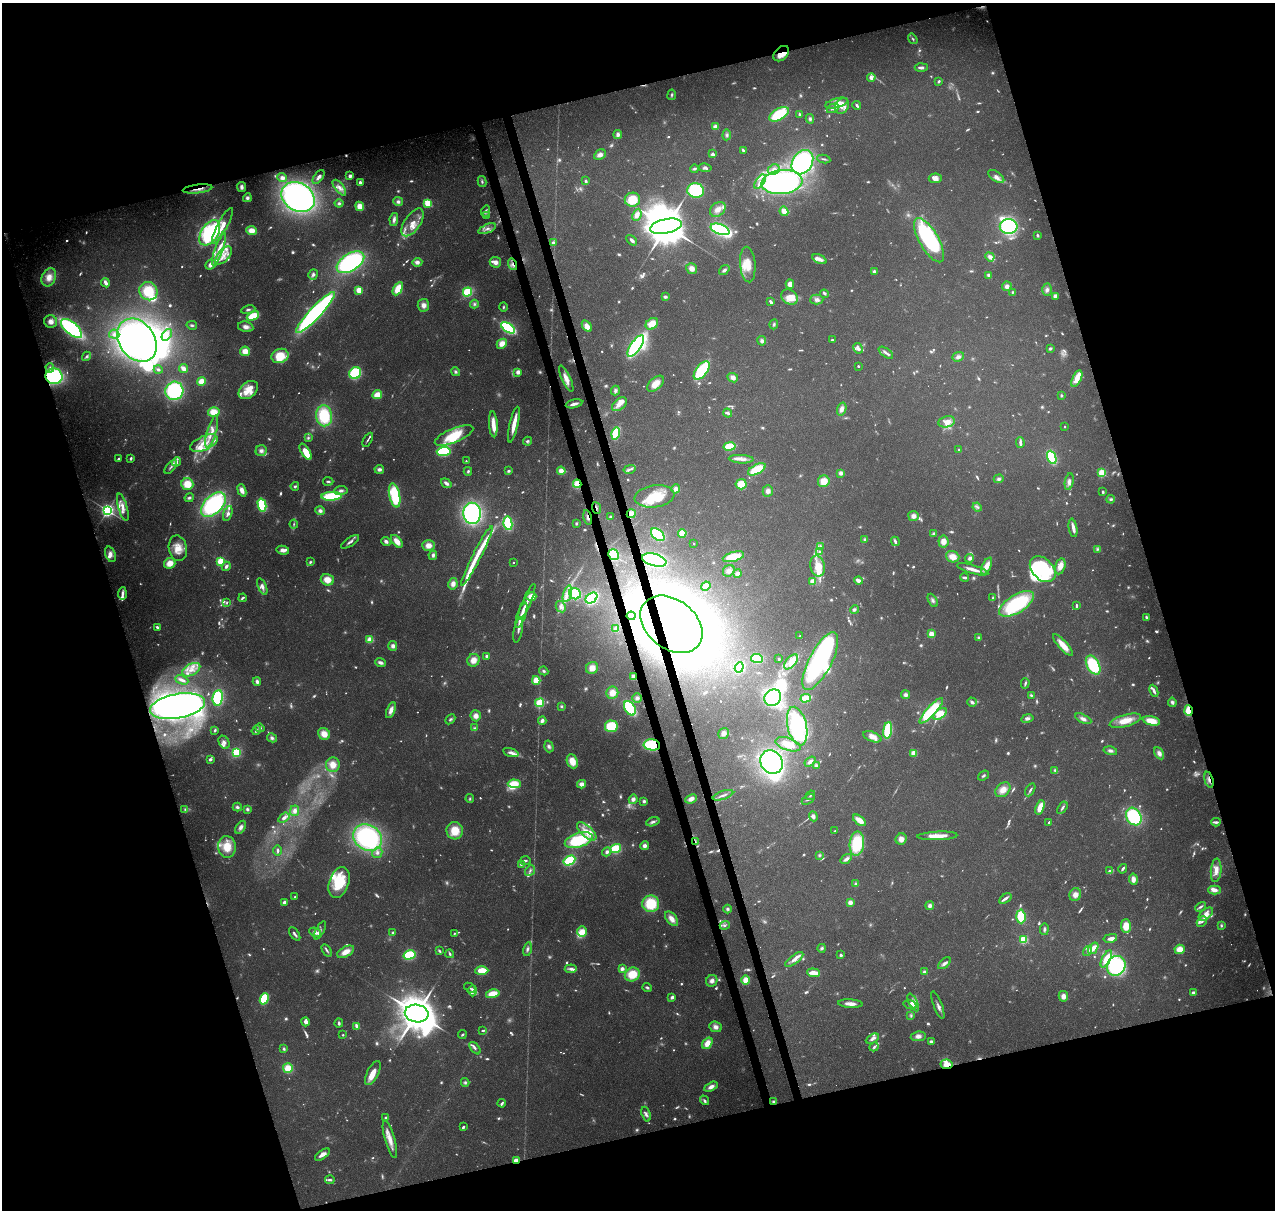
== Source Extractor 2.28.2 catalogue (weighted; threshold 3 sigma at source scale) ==
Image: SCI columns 117-5206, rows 131-4959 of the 5323 x 5039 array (HDU 1 of 3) = the unmasked area's bounding box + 8 px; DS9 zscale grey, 4 x 4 block average (1 PNG px = mean of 4 x 4 image px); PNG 1277 x 1212 px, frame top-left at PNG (2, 3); each listed source drawn as its Kron ellipse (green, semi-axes under 4 px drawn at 4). Shown black and unused: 35% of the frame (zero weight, under 3 of 4 exposures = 8% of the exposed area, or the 3 px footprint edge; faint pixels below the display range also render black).
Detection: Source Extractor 2.28.2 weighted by HDU 2 'WHT'. Background 0.0758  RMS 0.0035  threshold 0.0156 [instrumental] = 3 sigma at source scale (4.5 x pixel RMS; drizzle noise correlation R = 1.50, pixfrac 1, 0.0396/0.0396 arcsec/px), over >= 5 px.
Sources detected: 1270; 184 too faint to see at this stretch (4 x 4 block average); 21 inside a brighter object's white glare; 8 cosmic-ray / hot-pixel residue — neither listed nor drawn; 28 coinciding with a brighter row at this scale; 157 inside a brighter listed object's ellipse — not listed separately; of the other 872, all 500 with FLUX_AUTO >= 3.35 (the completeness limit of this list) listed and drawn (372 fainter detections not listed), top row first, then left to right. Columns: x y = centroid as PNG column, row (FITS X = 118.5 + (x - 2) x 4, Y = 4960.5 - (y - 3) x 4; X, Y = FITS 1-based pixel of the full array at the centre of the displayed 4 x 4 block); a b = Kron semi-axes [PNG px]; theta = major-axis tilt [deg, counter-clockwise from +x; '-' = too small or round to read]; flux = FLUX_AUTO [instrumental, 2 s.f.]
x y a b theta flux
913 39 5 3 - 4.6
781 54 9 6 43 29
921 68 6 3 3 10
871 78 4 3 - 13
939 81 3 2 - 4.3
672 95 5 2 - 3.9
837 103 12 4 15 18
857 105 4 2 - 5.9
842 106 8 6 57 17
833 108 6 4 26 8.6
779 114 11 5 31 110
800 114 3 3 - 3.8
810 119 4 3 - 5.7
715 127 4 3 - 12
618 134 4 3 - 9.2
727 135 5 4 - 5.2
743 150 4 2 - 5.3
713 154 4 3 - 5.1
600 155 6 5 - 12
824 159 6 2 -9 4.7
802 162 13 9 56 310
705 168 6 4 -9 7.3
695 169 4 3 - 5
774 170 6 5 - 11
350 176 3 3 - 9.2
996 176 9 4 -35 11
318 177 8 3 54 8.7
282 178 5 4 - 8.3
935 178 6 5 - 11
586 181 4 2 - 8.2
360 182 2 2 - 36
482 182 5 3 - 4.9
760 182 8 4 56 14
782 182 21 12 7 550
241 187 5 3 - 9.8
339 188 9 4 -52 14
198 189 15 3 7 16
696 190 8 7 - 170
298 197 17 14 -33 790
247 198 4 4 - 7.1
632 200 7 7 - 57
398 202 5 4 - 8.2
339 203 4 4 - 5.3
428 203 2 2 - 160
360 206 5 4 - 28
718 209 8 6 41 18
485 211 6 3 71 4.5
784 211 5 3 - 24
487 215 4 2 - 4.4
637 215 6 4 65 16
394 219 6 3 80 9.5
413 222 16 8 56 31
222 226 20 5 62 38
666 226 16 7 11 15000
1009 227 9 7 0 220
487 229 9 3 22 11
720 229 10 5 -20 230
252 230 5 4 - 24
210 233 14 8 56 290
1038 235 4 2 - 4.1
632 240 6 3 -45 7.6
929 240 25 9 -60 380
553 242 4 3 - 3.9
219 249 18 4 72 26
224 255 10 5 51 23
990 257 5 3 - 11
819 259 7 3 -25 16
350 262 15 8 32 380
417 262 5 4 - 11
495 262 6 5 - 14
513 264 6 3 -72 7.1
748 264 18 7 -85 41
210 265 5 4 - 12
692 268 6 5 - 16
724 270 6 3 38 6.8
874 271 3 3 - 4.8
313 275 5 4 - 8.4
988 275 3 3 - 4.8
49 277 9 7 67 28
105 283 5 3 - 12
790 284 4 4 - 17
1007 286 5 4 - 9.5
398 289 7 4 61 45
359 290 2 2 - 130
1047 290 6 5 - 9.4
148 291 9 9 - 74
467 292 5 3 - 99
1013 292 3 3 - 3.4
824 294 4 3 - 3.8
1055 296 4 3 - 9.9
665 297 2 2 - 12
790 297 9 7 -33 34
817 299 7 5 2 11
771 302 4 2 - 12
474 304 4 3 - 5.2
423 305 6 6 - 15
503 307 5 3 - 3.4
248 310 7 3 10 5.7
315 313 27 5 47 630
253 316 6 3 24 72
51 322 6 6 - 19
652 324 7 5 36 38
774 324 5 3 - 4.7
192 325 5 3 - 4.6
587 326 6 4 -56 23
246 327 8 5 -13 13
71 328 13 6 -40 340
508 328 8 4 -33 240
114 334 5 4 - 9.7
167 335 6 3 51 7.8
137 340 23 17 -54 950
833 340 4 2 - 4.6
762 341 5 4 - 7.6
502 344 5 4 - 26
636 346 12 5 55 310
858 348 5 3 - 14
1050 348 4 3 - 4.6
245 351 5 4 - 25
886 353 8 2 -35 10
86 356 5 4 - 5.6
280 356 9 7 20 60
958 357 6 4 19 9
858 366 2 2 - 6.8
50 368 5 4 - 6.5
183 368 5 3 - 15
158 370 4 3 - 4.2
702 371 11 5 52 170
455 372 4 4 - 5.7
518 372 3 3 - 13
355 373 6 5 - 140
54 376 8 8 - 270
733 378 5 4 - 13
566 379 14 4 -65 23
1077 379 9 4 65 30
202 381 4 4 - 32
655 384 10 5 42 31
248 390 11 7 40 49
615 390 5 4 - 6.3
174 391 9 9 - 220
377 395 5 3 - 36
1061 395 4 3 - 3.4
574 404 8 2 15 13
619 404 8 5 39 20
842 409 6 4 71 13
214 412 6 4 -4 40
728 413 4 3 - 5.9
324 416 10 8 -83 120
947 422 8 5 12 22
493 424 13 4 -86 29
514 424 18 3 77 43
1065 427 2 2 - 5.7
212 431 16 4 73 26
616 434 6 3 75 87
454 435 20 7 22 81
308 438 4 3 - 4.1
368 440 8 2 60 5.1
527 441 4 3 - 5.8
1020 442 5 2 - 8.2
204 443 15 7 24 45
730 446 6 3 10 110
959 450 3 2 - 4
261 451 5 5 - 10
306 452 9 4 -58 44
444 452 7 4 4 140
1052 457 7 4 -68 120
131 458 3 2 - 5.2
118 459 3 2 - 5.1
741 459 12 3 -3 15
466 461 2 2 - 3.5
176 462 5 3 - 6.8
171 467 8 2 50 6
379 469 5 3 - 9.7
629 469 6 3 15 6.8
757 469 10 4 29 77
468 471 4 3 - 4.3
509 471 4 3 - 4.4
561 471 4 3 - 18
841 473 4 4 - 8.5
1102 473 2 2 - 220
999 479 5 4 - 6.3
328 481 5 2 - 4
824 481 6 5 - 35
1069 482 8 4 79 11
446 483 6 3 -35 10
187 484 6 6 - 44
577 484 4 3 - 28
741 484 5 5 - 45
295 486 4 3 - 4.7
676 489 5 4 - 14
242 490 6 4 -68 19
341 491 7 4 6 8.6
768 491 5 5 - 11
1103 492 3 2 - 3.7
395 495 12 5 -78 140
332 496 10 4 2 120
654 496 20 11 8 67
189 498 4 3 - 4.4
1111 499 4 3 - 4.4
213 504 15 9 44 320
262 505 7 4 -76 130
123 507 14 4 -74 20
977 507 4 3 - 5.2
596 508 6 2 -70 4
107 510 3 3 - 890
320 511 5 4 - 8.8
228 513 8 3 72 7.6
472 513 10 9 - 380
631 514 4 4 - 24
913 516 5 5 - 12
588 517 7 2 -77 6.3
610 517 2 2 - 6.6
508 523 7 4 -81 140
576 523 3 3 - 3.7
294 524 4 2 - 3.5
1073 528 9 3 -80 14
682 533 4 3 - 41
934 534 4 3 - 5.8
658 535 8 5 -40 130
865 539 4 3 - 3.7
386 541 5 3 - 8.5
397 541 7 4 -49 24
895 541 5 2 - 7.7
943 541 6 5 - 19
350 542 10 3 33 8.2
694 544 2 2 - 3.7
428 545 6 5 - 20
820 547 4 3 - 3.6
178 548 13 9 -79 33
1097 549 4 3 - 4.6
283 550 6 4 -14 13
819 552 4 3 - 4.3
110 554 8 5 -71 14
433 555 4 3 - 7.2
613 555 5 5 - 87
477 556 33 3 63 56
733 557 11 4 15 62
953 557 7 5 -20 26
970 558 4 4 - 8.3
654 560 12 6 -14 410
221 561 2 2 - 230
310 562 4 3 - 4
170 563 6 5 - 30
513 563 2 2 - 4
226 566 5 3 - 8.1
818 566 10 7 -78 39
986 566 9 4 64 30
1060 566 8 5 76 24
973 569 16 3 -16 22
1043 569 15 10 -46 230
729 571 6 5 - 11
738 573 4 4 - 8.6
964 577 4 2 - 5.8
327 580 6 5 - 29
858 581 4 2 - 19
813 582 3 3 - 33
453 584 6 4 79 16
262 586 8 4 -67 11
706 586 5 3 - 21
122 593 6 3 85 9.1
567 594 8 2 73 11
575 594 6 5 - 120
531 596 5 4 - 31
243 598 4 2 - 5.2
591 598 6 4 39 180
993 598 3 2 - 4.3
933 600 7 3 -62 6.9
227 602 3 2 - 3.3
527 602 19 3 67 18
1017 604 19 9 31 200
1076 606 4 2 - 6.1
561 607 6 4 -61 10
854 610 4 3 - 6.3
521 615 13 4 71 18
631 616 4 4 - 13
1147 617 4 2 - 7.1
671 624 34 24 -38 1700
157 627 3 2 - 7.1
616 629 3 3 - 17
518 630 13 3 79 9.2
931 634 2 2 - 83
800 636 2 2 - 4.2
979 637 4 3 - 3.8
370 640 2 2 - 110
1063 645 14 4 -47 35
393 646 5 4 - 11
487 656 2 2 - 9.9
757 658 6 4 -8 84
779 659 2 2 - 12
473 660 6 6 - 23
820 661 32 11 63 460
791 662 9 5 49 27
380 663 5 3 - 9.6
1093 665 10 6 -61 140
739 667 5 4 - 150
592 668 6 5 - 25
191 670 10 5 29 21
544 671 5 3 - 5.1
634 677 3 3 - 19
182 680 7 2 -23 9.1
536 680 4 3 - 41
257 682 4 3 - 9.5
1025 683 5 2 - 5.7
1154 691 6 2 -66 11
612 693 6 6 - 24
906 695 4 4 - 8.6
1031 695 4 3 - 3.8
218 698 8 5 83 130
637 698 5 4 - 7.1
773 698 9 7 44 200
806 698 5 3 - 61
972 702 5 3 - 7.6
1172 702 4 3 - 7.6
540 703 4 3 - 70
177 706 28 12 11 980
561 706 4 3 - 3.7
630 708 8 5 -59 130
391 710 8 4 69 16
931 711 17 4 48 160
1188 711 5 3 - 63
940 714 8 4 40 66
476 716 5 5 - 15
1027 718 6 3 11 8.7
450 719 6 3 43 4.9
1083 719 9 4 -25 11
542 721 4 3 - 9.7
1125 721 16 6 16 40
1151 721 9 4 -13 42
611 726 6 6 - 84
797 726 19 9 -77 270
260 728 4 4 - 5.3
475 728 3 3 - 3.5
215 730 4 2 - 4.6
256 730 5 3 - 4.4
888 730 8 4 80 130
723 733 6 5 - 11
324 734 6 5 - 28
872 737 9 5 -22 20
272 738 5 4 - 7.5
224 742 7 5 -61 10
788 744 13 6 -18 31
652 745 8 5 -6 150
549 746 6 4 -73 7.3
1110 751 7 4 -14 8
236 752 3 2 - 200
511 753 8 3 -16 12
914 753 3 3 - 31
1159 753 6 4 -60 13
210 759 3 2 - 8.4
572 761 7 5 -66 36
771 762 12 11 - 580
810 762 6 3 35 9
333 765 7 7 - 30
816 766 3 3 - 8.1
1055 770 4 3 - 4.1
983 776 6 2 38 4
1209 780 8 3 -75 7.7
514 784 6 4 -4 54
582 784 4 3 - 17
1003 790 8 6 44 25
1030 790 7 2 60 5.8
723 795 10 2 18 8.2
810 795 5 2 - 3.5
470 799 4 3 - 3.6
633 799 5 4 - 11
691 799 6 4 24 16
808 799 7 2 34 4.2
644 801 3 3 - 5.1
237 807 4 3 - 6.5
1040 807 7 3 70 42
1062 808 7 2 57 7
185 809 4 3 - 3.8
247 809 4 3 - 5.7
295 811 5 4 - 11
813 816 5 3 - 8.1
1134 817 9 7 -59 210
284 818 6 3 36 8.6
859 820 7 4 -38 28
653 822 7 3 18 7.3
1049 822 3 2 - 3.9
1216 822 4 3 - 6.1
241 827 7 4 58 10
455 831 8 8 - 48
587 831 12 5 -42 33
834 831 2 2 - 3.4
937 836 20 3 2 40
367 837 15 12 -35 370
901 839 6 5 - 16
579 840 14 7 17 140
695 842 3 2 - 3.3
857 844 12 7 84 120
644 846 4 4 - 11
227 847 11 9 -86 49
616 849 5 4 - 76
278 850 5 2 - 4.2
607 852 5 4 - 7.3
377 853 5 5 - 9.5
819 855 4 3 - 3.9
846 859 6 3 34 11
525 861 5 2 - 4
569 861 6 4 30 110
521 864 4 3 - 4.1
1123 869 5 2 - 5.9
1216 870 12 5 86 25
530 871 6 3 52 6.2
1109 871 2 2 - 4.6
1133 879 6 4 -83 17
339 882 16 9 71 110
856 884 4 3 - 4.3
1214 890 6 4 1 14
1075 895 6 6 - 17
295 897 2 2 - 3.4
1005 898 7 2 34 8.9
284 902 2 2 - 14
850 902 4 4 - 12
651 904 8 8 - 91
930 906 4 4 - 8.8
1201 907 6 2 31 6.2
727 909 4 4 - 5.2
1206 914 8 5 40 19
1021 916 7 4 -86 74
672 919 8 5 -52 21
1202 922 6 3 44 5
725 925 5 3 - 6.2
1126 926 7 5 -89 40
1221 926 4 3 - 4.2
1044 929 6 3 82 5.9
320 930 10 3 61 6.6
315 932 6 4 -23 14
582 932 5 5 - 27
393 933 4 3 - 3.8
454 933 2 2 - 3.4
295 934 8 2 -55 6.8
1110 938 7 3 11 9.9
1023 939 2 2 - 230
822 948 4 4 - 5
1093 948 6 3 54 19
527 949 7 3 78 7.3
1180 949 5 4 - 31
327 950 7 3 -57 5.2
439 951 4 2 - 4.6
1087 951 5 3 - 5.6
346 952 9 5 28 27
450 954 4 2 - 5.4
409 955 6 4 15 100
841 955 2 2 - 19
794 959 11 3 37 16
1106 959 9 3 62 56
944 963 7 3 40 9.9
1116 966 10 9 - 230
571 969 6 4 6 7.8
622 969 2 2 - 36
482 971 7 4 1 52
925 972 4 3 - 7.1
814 973 6 2 -6 39
632 974 8 6 30 60
746 980 5 4 - 30
712 981 6 5 - 12
647 987 4 3 - 4.7
470 988 6 2 -35 3.5
473 991 5 3 - 11
1193 993 4 3 - 6.2
493 994 7 4 12 41
1063 996 5 4 - 15
672 997 3 2 - 9.9
264 999 6 4 68 99
913 1003 10 4 -63 24
850 1004 12 3 -3 19
910 1005 7 3 -15 5.5
938 1005 15 3 -69 8.4
417 1013 12 8 -9 8700
911 1015 4 3 - 3.9
305 1022 4 3 - 13
339 1023 4 3 - 5.2
357 1026 3 3 - 7.2
715 1027 6 5 - 13
483 1031 4 2 - 4.1
343 1035 2 2 - 3.7
462 1035 4 2 - 3.4
918 1036 7 4 9 12
872 1039 7 3 29 12
931 1041 3 3 - 6.5
707 1043 6 4 55 29
874 1047 5 3 - 6.1
475 1048 7 3 -50 6.3
284 1049 4 3 - 4.4
947 1064 6 5 - 33
288 1068 5 5 - 40
373 1073 13 5 64 30
465 1082 4 4 - 5
711 1087 7 4 28 14
704 1100 5 2 - 4.3
773 1102 4 3 - 4.4
502 1103 4 2 - 5.2
646 1114 7 3 -72 8.2
386 1118 3 2 - 6.8
463 1127 3 2 - 5.2
390 1139 19 5 -74 29
322 1155 9 4 36 16
516 1160 4 2 - 22
330 1180 5 2 - 7.4
Overlapping masked pixels (flux is a lower limit): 19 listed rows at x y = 781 54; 198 189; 513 264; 54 376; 577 484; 596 508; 631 514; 588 517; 613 555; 654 560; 671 624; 634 677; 1188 711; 652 745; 1209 780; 695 842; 947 1064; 773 1102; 516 1160